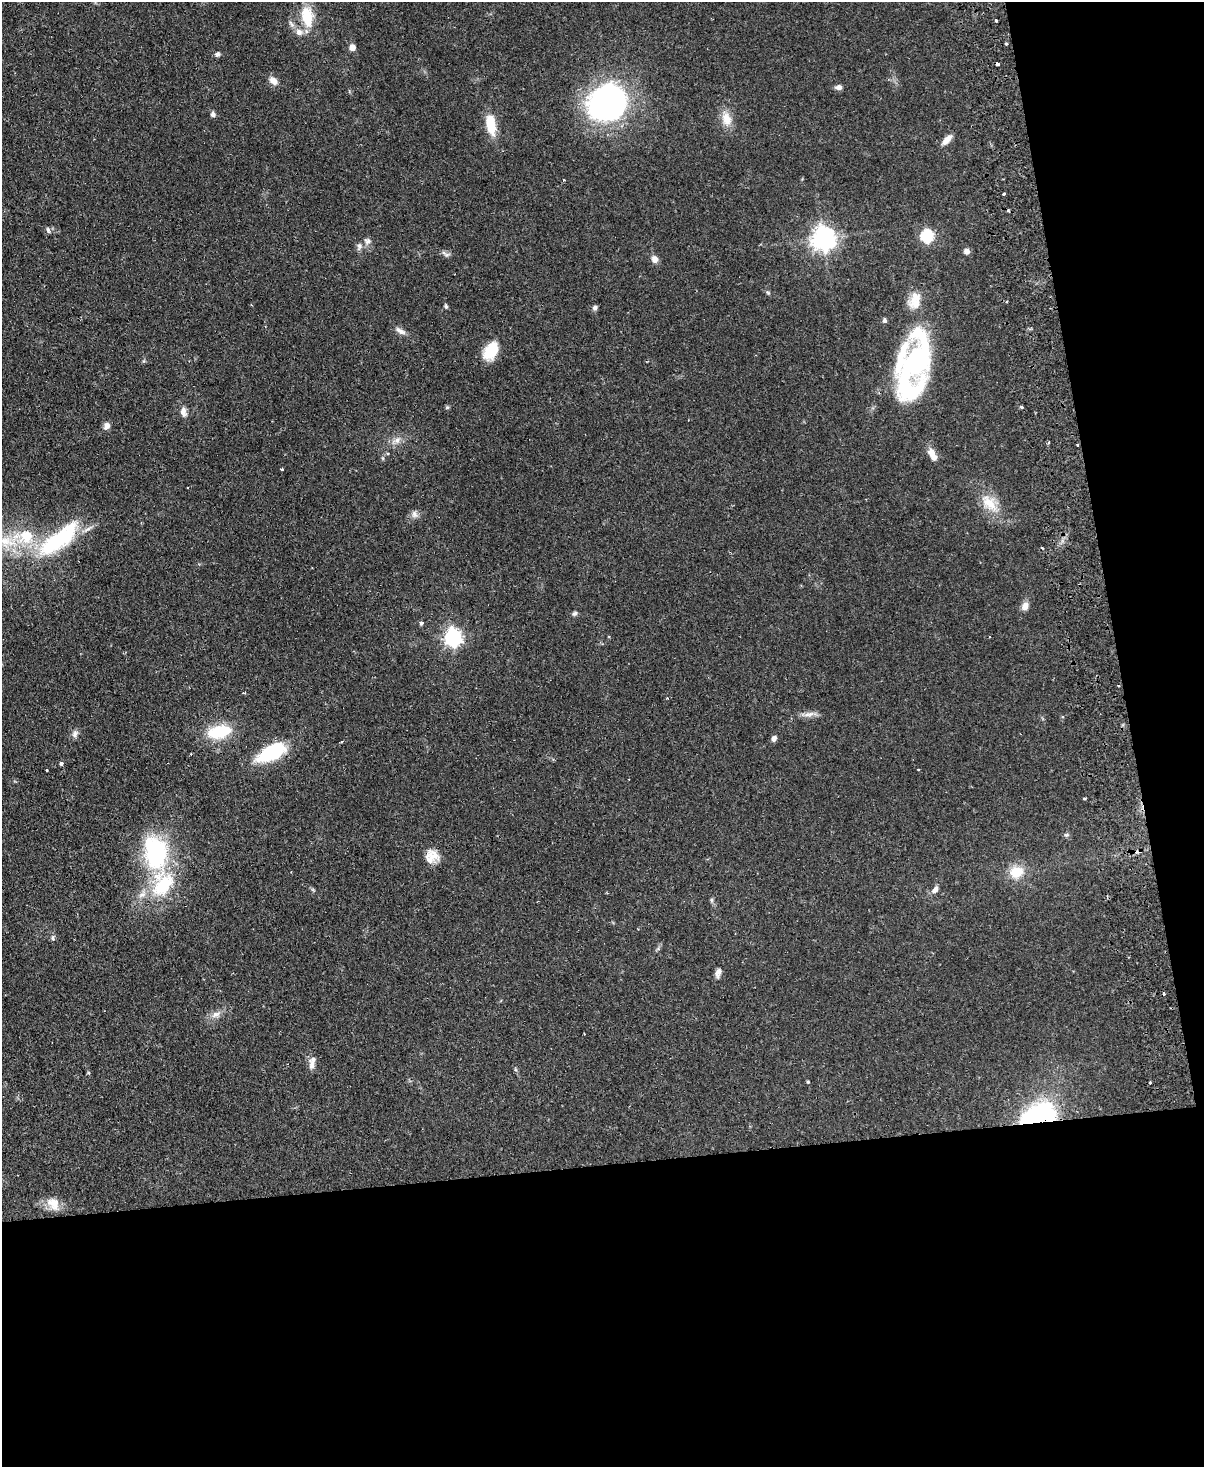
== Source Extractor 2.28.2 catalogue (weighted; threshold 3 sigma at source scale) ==
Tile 12 of 4 x 3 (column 4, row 3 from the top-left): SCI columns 3661-4862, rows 263-1727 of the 4919 x 4807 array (HDU 1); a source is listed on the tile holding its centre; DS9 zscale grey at full resolution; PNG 1206 x 1469 px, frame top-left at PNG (2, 2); no overlay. Shown black and unused: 27% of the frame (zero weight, under 2 of 3 exposures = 3% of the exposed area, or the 3 px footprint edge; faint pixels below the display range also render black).
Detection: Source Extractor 2.28.2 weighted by HDU 2 'WHT'; one run over the whole footprint, this tile lists its part. Background 0.102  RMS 0.0067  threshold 0.03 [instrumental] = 3 sigma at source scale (4.5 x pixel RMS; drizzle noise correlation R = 1.50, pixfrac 1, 0.05/0.05 arcsec/px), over >= 5 px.
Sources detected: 90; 2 inside a brighter object's white glare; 8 cosmic-ray / hot-pixel residue — not listed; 8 inside a brighter listed object's ellipse — not listed separately; the other 72 listed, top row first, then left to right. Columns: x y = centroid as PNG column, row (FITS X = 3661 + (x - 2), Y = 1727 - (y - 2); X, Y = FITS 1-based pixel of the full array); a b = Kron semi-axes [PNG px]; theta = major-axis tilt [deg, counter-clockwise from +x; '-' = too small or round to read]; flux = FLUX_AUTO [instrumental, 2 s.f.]
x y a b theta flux
307 16 24 13 -80 20
996 20 3 3 - 1.3
1006 44 3 3 - 1.5
352 47 7 6 - 3.8
217 54 6 5 - 1.9
273 81 12 8 -46 4.1
839 87 8 6 3 2.4
607 103 29 26 27 220
213 114 7 6 - 1.9
726 119 19 12 -77 8.7
491 125 22 10 -80 17
947 140 15 6 45 4.8
564 180 3 2 - 1.1
1004 194 3 2 - 1.2
48 230 8 5 -74 1.3
927 236 6 6 - 78
824 238 8 8 - 550
367 241 11 9 -28 2.7
359 246 11 6 75 2.4
967 251 7 7 - 2.7
444 253 10 5 -45 1.8
655 259 9 7 -70 3.7
768 293 6 4 -20 0.85
914 299 25 11 48 9
446 306 7 4 -76 1
595 308 7 6 - 1.5
884 320 6 5 - 1.3
400 331 16 6 -32 3.4
491 351 20 13 58 18
918 360 42 27 86 96
447 407 6 4 43 0.87
1021 407 4 3 - 0.94
183 412 13 8 -81 3.7
106 426 10 8 67 3
397 440 11 7 39 3.8
1048 443 3 3 - 0.86
1078 445 3 3 - 1.9
932 453 11 8 -67 5.5
282 469 3 3 - 1.1
989 503 28 14 -45 14
414 514 11 8 -80 2.8
25 536 35 21 4 37
59 539 64 21 38 61
1042 548 3 2 - 0.96
1025 606 11 8 65 3.7
574 613 7 5 42 1.4
421 623 3 3 - 3.5
453 637 7 6 - 230
1119 685 3 2 - 0.88
244 693 5 3 - 0.61
809 714 17 6 10 3.8
222 730 26 16 -8 21
75 734 11 7 68 2.7
774 738 7 5 71 2.5
272 752 32 14 27 41
61 764 4 3 - 2.6
918 769 3 3 - 0.92
1084 798 3 3 - 1.4
1067 835 7 5 19 1.2
155 852 50 34 -77 70
432 856 18 13 -43 8.6
1016 872 15 13 19 15
935 890 9 6 54 3
142 894 12 8 33 4.6
711 900 6 4 89 1.1
53 938 9 4 89 1.3
718 973 12 7 73 3
216 1014 14 8 21 4.4
312 1065 14 7 -83 3.4
808 1082 4 3 - 0.6
1038 1116 38 21 17 89
53 1204 20 14 -49 8.9
Overlapping masked pixels (flux is a lower limit): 2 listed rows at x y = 1078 445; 1038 1116